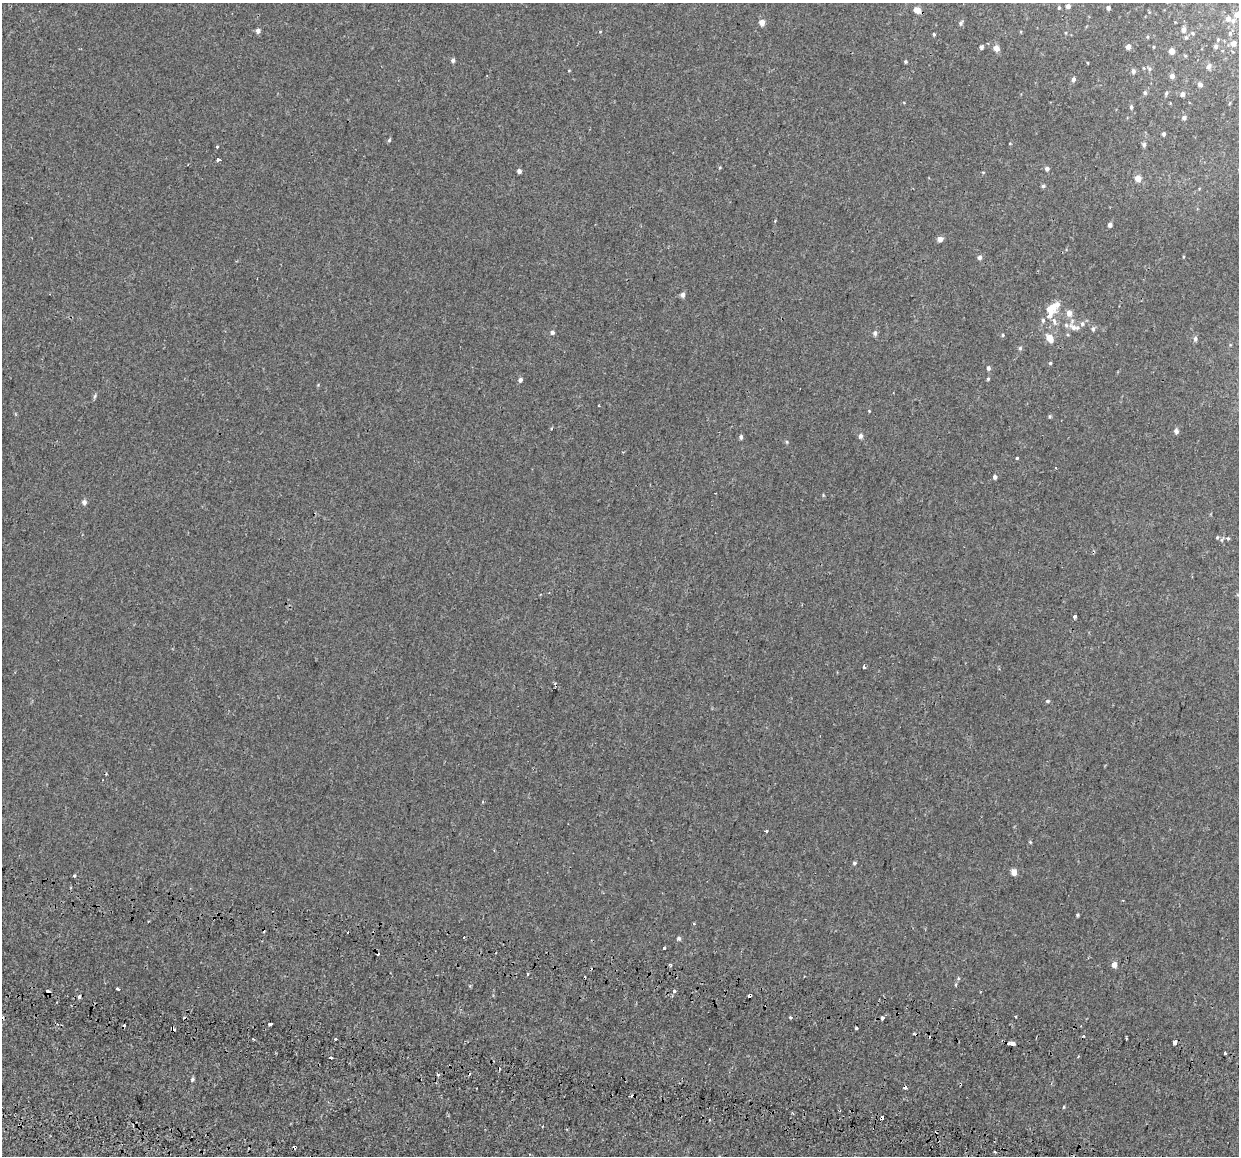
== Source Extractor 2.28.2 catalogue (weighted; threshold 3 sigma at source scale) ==
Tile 6 of 4 x 4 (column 2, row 2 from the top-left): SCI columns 1392-2628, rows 2753-3906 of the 5249 x 5449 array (HDU 1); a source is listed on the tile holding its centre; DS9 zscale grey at full resolution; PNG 1241 x 1158 px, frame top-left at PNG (2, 3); no overlay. Shown black and unused: <1% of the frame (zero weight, under 2 of 3 exposures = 11% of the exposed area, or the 3 px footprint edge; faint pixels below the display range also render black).
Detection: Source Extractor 2.28.2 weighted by HDU 2 'WHT'; one run over the whole footprint, this tile lists its part. Background -7.11e-04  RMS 0.0033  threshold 0.0147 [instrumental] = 3 sigma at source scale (4.5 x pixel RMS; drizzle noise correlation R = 1.50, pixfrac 1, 0.0396/0.0396 arcsec/px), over >= 5 px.
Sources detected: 125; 19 cosmic-ray / hot-pixel residue — not listed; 2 inside a brighter listed object's ellipse — not listed separately; the other 104 listed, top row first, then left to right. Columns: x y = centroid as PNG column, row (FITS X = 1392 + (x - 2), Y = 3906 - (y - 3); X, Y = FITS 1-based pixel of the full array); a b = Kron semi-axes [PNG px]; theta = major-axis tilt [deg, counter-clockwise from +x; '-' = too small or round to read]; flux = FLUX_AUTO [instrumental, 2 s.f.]
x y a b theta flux
1068 6 5 4 - 1.1
1059 8 4 3 - 0.34
1108 8 4 4 - 0.8
917 10 7 5 -18 2.7
1237 15 7 5 12 1.8
1228 19 5 4 - 1.2
1233 21 5 5 - 0.56
762 22 5 4 - 2.3
961 23 7 4 47 0.55
1184 30 5 4 - 1.3
258 31 5 5 - 1.1
1193 33 5 4 - 0.34
934 34 4 3 - 0.32
1233 44 5 4 - 1.5
1216 46 4 4 - 0.66
981 47 5 4 - 0.64
1128 47 4 4 - 1.5
996 48 6 5 - 2.3
1172 51 4 4 - 2.8
453 60 5 4 - 0.7
905 61 4 3 - 0.38
1208 66 8 5 43 0.92
1149 69 6 4 89 0.46
1133 71 6 5 - 0.71
1172 76 4 4 - 1.3
1073 79 5 4 - 0.78
1200 85 5 5 - 0.9
1145 93 6 4 71 0.48
1166 93 5 4 - 0.45
1182 94 4 4 - 1.2
1131 107 5 4 - 0.49
1184 118 5 4 - 0.86
1164 134 4 4 - 0.57
389 140 5 4 - 0.38
1010 144 4 2 - 0.18
1144 145 5 5 - 0.73
217 146 3 3 - 1.1
218 159 3 3 - 12
1047 169 5 4 - 0.99
519 171 4 4 - 0.84
1138 178 5 5 - 3.4
1043 186 5 4 - 0.56
1110 225 4 4 - 1.1
940 239 4 4 - 1.9
980 257 5 4 - 0.96
683 295 5 4 - 1.3
1051 309 19 13 64 5
1069 313 7 6 - 1.6
1082 324 6 5 - 0.55
1074 327 13 7 -24 1.8
1093 329 6 5 - 0.59
552 332 5 4 - 0.78
875 333 6 5 - 0.84
1003 335 4 4 - 0.33
1050 339 9 5 -60 3.5
1195 339 6 5 - 0.71
1020 348 5 5 - 0.41
1050 363 5 3 - 0.3
988 368 6 5 - 0.6
988 379 4 3 - 0.34
520 380 5 4 - 0.9
95 396 6 4 70 0.42
1050 416 5 4 - 0.37
1176 431 5 5 - 1
860 436 6 5 - 0.85
741 437 6 4 -89 0.6
787 442 5 3 - 0.32
1017 458 3 3 - 0.85
1055 468 3 2 - 0.3
995 477 4 4 - 0.81
84 502 5 5 - 1.1
1228 538 4 4 - 0.36
1075 616 3 3 - 1.6
864 666 4 3 - 0.98
1048 701 4 4 - 0.39
766 831 3 3 - 1.2
854 863 5 4 - 0.44
1014 872 5 4 - 3
74 875 3 3 - 1
1077 915 5 3 - 0.31
694 924 4 3 - 0.25
679 938 5 4 - 0.65
663 948 3 3 - 2.7
1114 964 5 5 - 2
670 965 5 3 - 0.41
118 989 4 3 - 2.4
674 991 3 3 - 3.1
48 992 4 3 - 1.8
750 996 4 3 - 2.2
79 997 3 3 - 0.97
766 1005 2 2 - 0.33
1015 1016 3 3 - 0.88
791 1017 3 3 - 0.89
882 1018 3 3 - 1.5
270 1024 4 3 - 3.1
857 1027 3 3 - 1.5
172 1028 5 3 - 0.66
1175 1042 4 3 - 3.4
1011 1043 5 3 - 3.1
1225 1053 3 3 - 0.4
330 1057 3 3 - 1.4
438 1074 3 3 - 1.1
192 1079 5 4 - 0.46
1063 1107 4 3 - 0.25
Overlapping masked pixels (flux is a lower limit): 4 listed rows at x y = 48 992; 750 996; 766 1005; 172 1028
Isophote crosses this tile's border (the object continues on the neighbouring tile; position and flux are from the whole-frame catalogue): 2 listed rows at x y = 1068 6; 1237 15